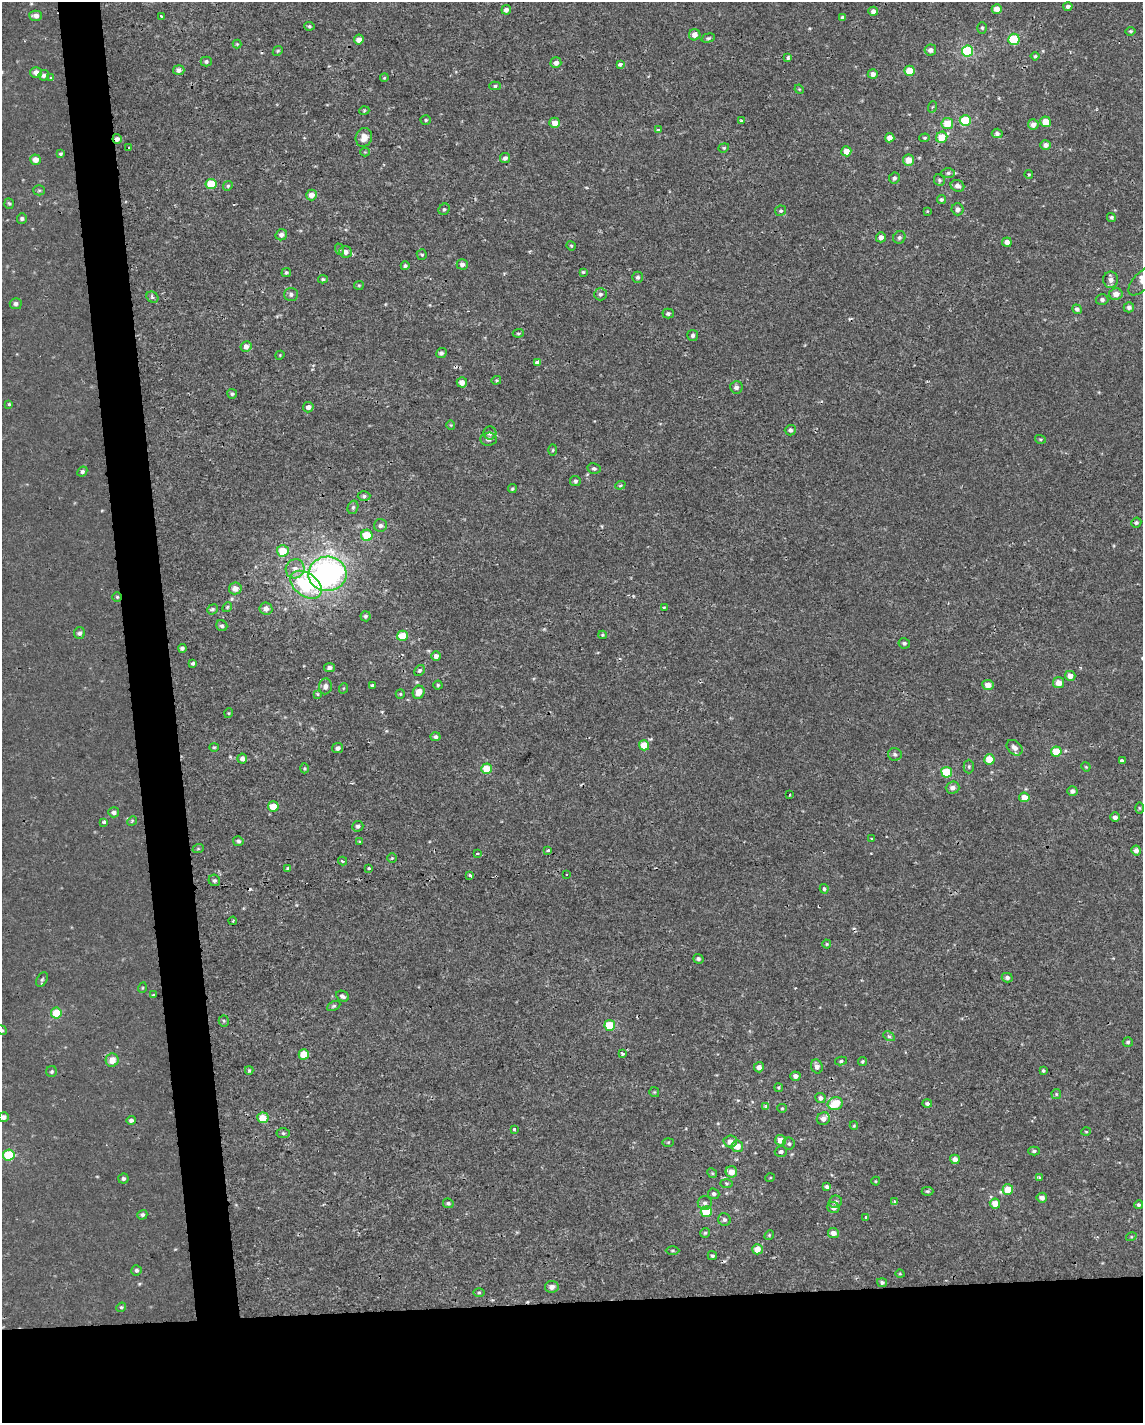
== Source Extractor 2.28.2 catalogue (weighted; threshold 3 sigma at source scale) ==
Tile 11 of 4 x 3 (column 3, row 3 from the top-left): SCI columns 2285-3425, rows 7-1427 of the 4567 x 4316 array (HDU 1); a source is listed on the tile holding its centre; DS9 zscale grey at full resolution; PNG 1145 x 1425 px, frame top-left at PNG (2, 2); each listed source drawn as its Kron ellipse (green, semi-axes under 4 px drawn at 4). Shown black and unused: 12% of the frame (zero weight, under 2 of 3 exposures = <1% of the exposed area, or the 3 px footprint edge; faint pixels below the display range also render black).
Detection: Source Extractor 2.28.2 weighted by HDU 2 'WHT'; one run over the whole footprint, this tile lists its part. Background -3.16e-05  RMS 0.0021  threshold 0.0096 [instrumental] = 3 sigma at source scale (4.5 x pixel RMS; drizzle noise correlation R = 1.50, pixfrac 1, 0.0396/0.0396 arcsec/px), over >= 5 px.
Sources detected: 297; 7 cosmic-ray / hot-pixel residue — neither listed nor drawn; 2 inside a brighter listed object's ellipse — not listed separately; the other 288 listed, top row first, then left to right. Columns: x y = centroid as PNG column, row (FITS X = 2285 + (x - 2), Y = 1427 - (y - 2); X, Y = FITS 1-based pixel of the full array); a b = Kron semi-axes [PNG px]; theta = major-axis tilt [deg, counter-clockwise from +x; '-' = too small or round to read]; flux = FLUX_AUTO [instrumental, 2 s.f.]
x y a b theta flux
1068 6 4 4 - 0.61
997 9 5 4 - 1.6
506 10 5 4 - 0.84
873 11 5 4 - 0.92
36 16 6 5 - 0.99
161 16 3 3 - 0.52
843 17 4 4 - 0.4
309 26 5 4 - 0.32
982 28 6 5 - 0.39
1131 31 5 4 - 0.34
695 35 5 5 - 1.6
708 38 7 4 15 0.36
1014 39 6 5 - 9.2
359 40 5 4 - 1.3
237 44 4 4 - 0.22
930 50 5 5 - 0.79
278 51 5 4 - 0.27
968 51 6 5 - 17
1035 56 4 4 - 0.31
788 58 3 3 - 1.6
206 61 5 5 - 0.48
556 63 5 5 - 1.1
620 64 4 3 - 1.5
179 70 6 5 - 0.97
910 71 5 5 - 4.1
36 72 6 5 - 1.2
873 74 5 4 - 1.1
44 75 5 5 - 0.62
50 78 3 3 - 0.46
384 78 4 3 - 0.23
495 86 5 4 - 0.38
799 89 5 4 - 0.2
932 107 6 3 70 0.24
364 111 5 3 - 0.22
426 120 5 4 - 0.29
741 120 4 3 - 0.25
965 121 6 5 - 9.4
1045 122 5 5 - 2.6
555 123 5 5 - 2.1
947 124 6 5 - 4.5
1033 124 5 5 - 1.5
658 129 4 3 - 0.37
997 133 5 5 - 0.53
364 137 9 8 - 1.7
942 137 6 5 - 3.9
890 138 4 4 - 1.8
925 138 5 4 - 0.31
117 139 5 4 - 0.93
1045 145 5 4 - 1.1
129 148 3 3 - 0.78
724 148 5 4 - 0.31
846 151 5 5 - 2.7
365 152 4 4 - 0.2
60 154 4 4 - 0.34
505 158 5 5 - 0.69
35 160 5 5 - 1.7
909 160 6 5 - 2.4
948 173 7 5 2 0.48
1029 174 4 4 - 0.27
894 178 6 5 - 0.53
939 180 6 5 - 0.38
211 184 5 5 - 5.7
228 186 5 4 - 0.33
957 186 7 5 -24 0.85
39 190 5 5 - 0.3
311 195 5 5 - 1.5
941 199 4 4 - 0.44
9 203 5 5 - 0.31
444 209 6 5 - 0.39
957 209 6 6 - 0.77
781 211 5 5 - 0.4
927 211 3 3 - 0.17
1111 217 5 4 - 0.36
22 219 5 5 - 0.45
281 235 6 5 - 0.81
881 237 5 5 - 1.2
899 237 6 6 - 0.57
1007 242 5 4 - 1.2
571 246 5 4 - 0.26
339 249 6 4 -72 0.28
345 252 6 5 - 1.1
422 255 5 5 - 0.34
462 264 5 5 - 0.8
405 266 4 4 - 0.43
286 272 5 4 - 0.31
583 272 4 4 - 0.28
638 277 5 5 - 0.46
323 279 5 4 - 0.32
1111 280 8 7 - 1.1
1142 281 18 8 47 2
359 285 5 4 - 0.23
291 294 7 6 - 0.59
600 294 6 6 - 0.6
1116 294 6 6 - 1.5
152 297 6 5 - 0.5
1102 299 6 5 - 0.57
16 304 6 5 - 0.65
1129 307 5 5 - 0.72
1077 309 5 4 - 0.55
668 313 5 5 - 0.45
518 333 5 4 - 0.29
693 335 5 5 - 0.54
246 346 5 5 - 1.4
441 353 5 5 - 0.54
280 355 4 3 - 0.19
537 362 4 3 - 1.2
496 380 5 4 - 0.25
462 382 5 5 - 1.4
736 387 6 6 - 0.87
232 394 5 5 - 0.37
9 404 3 3 - 0.69
308 407 5 5 - 0.85
451 425 4 4 - 0.2
790 430 5 5 - 0.57
490 433 6 6 - 0.87
489 439 8 6 5 0.87
1040 439 5 3 - 0.22
553 450 5 3 - 0.24
594 469 7 5 -11 0.46
82 472 5 4 - 0.44
575 481 5 5 - 0.54
620 485 5 4 - 0.32
512 489 4 4 - 0.31
364 496 6 5 - 0.48
353 507 7 5 74 0.42
1136 523 5 4 - 0.4
380 525 6 6 - 0.66
367 535 6 5 - 5.7
283 551 6 5 - 4.5
295 569 10 9 - 1.5
327 574 19 17 2 70
306 585 17 11 -36 17
235 588 6 6 - 1.5
117 597 5 4 - 0.28
227 607 5 4 - 0.28
664 607 3 3 - 1.8
212 609 5 4 - 0.38
266 609 6 6 - 1.1
365 616 5 5 - 0.49
222 626 6 5 - 0.49
79 633 5 5 - 0.55
602 635 4 4 - 0.26
402 636 5 5 - 4.1
904 643 5 5 - 0.44
182 648 4 4 - 0.54
436 656 5 5 - 0.9
193 663 3 3 - 0.38
329 668 5 4 - 0.74
420 670 6 5 - 0.43
1070 676 5 5 - 1.7
1058 683 5 5 - 1.9
372 685 3 3 - 0.33
438 685 4 4 - 0.29
988 685 5 5 - 1.8
325 686 8 6 85 0.85
344 688 5 3 - 0.21
419 692 7 5 63 2.3
317 694 4 4 - 0.22
400 694 5 4 - 0.27
229 713 5 3 - 0.2
435 737 5 4 - 0.56
644 745 5 5 - 3.3
214 747 5 4 - 0.27
338 748 5 5 - 0.76
1015 748 9 6 -44 1.2
1056 751 5 5 - 4.2
895 754 7 6 - 0.56
242 759 5 5 - 0.81
989 759 5 5 - 4.3
1122 761 4 3 - 0.93
969 766 7 5 90 0.34
1086 767 5 3 - 0.21
304 768 5 3 - 0.24
487 769 5 5 - 5.4
947 772 5 5 - 7.1
953 788 7 6 - 0.99
1072 791 5 5 - 0.7
790 795 3 2 - 0.2
1024 797 5 5 - 2.5
273 806 5 5 - 3
1139 808 5 3 - 0.23
114 812 5 5 - 0.69
1115 817 5 4 - 0.74
132 821 5 4 - 0.26
104 822 4 3 - 0.4
358 826 5 5 - 0.53
872 838 3 3 - 0.37
238 841 5 5 - 0.52
360 841 4 3 - 0.32
198 849 6 3 19 0.23
548 850 3 3 - 0.56
1136 850 5 4 - 0.85
477 853 4 2 - 0.2
392 858 4 4 - 0.24
343 861 4 3 - 0.4
287 868 3 3 - 0.32
369 868 3 3 - 0.23
566 874 3 2 - 0.25
470 875 4 3 - 0.68
214 880 6 5 - 0.47
824 889 5 4 - 0.4
233 921 4 3 - 0.22
827 944 4 4 - 0.24
698 959 5 5 - 0.43
1007 978 5 4 - 0.6
42 980 8 5 62 0.44
142 988 5 3 - 0.2
153 995 3 3 - 0.55
342 996 7 5 -26 0.62
334 1006 7 4 27 0.37
56 1013 5 5 - 5.9
224 1021 5 5 - 0.33
610 1025 5 5 - 6.9
2 1030 5 4 - 0.29
889 1036 6 4 -29 0.4
1128 1042 5 5 - 0.41
622 1053 3 3 - 0.63
304 1054 5 5 - 4.2
112 1060 6 6 - 2.4
841 1061 6 4 11 0.37
862 1061 4 4 - 0.3
817 1066 7 5 -70 1
759 1067 5 5 - 1.1
249 1070 4 3 - 0.26
52 1071 5 5 - 0.41
1043 1071 4 3 - 0.32
795 1076 5 4 - 1.1
779 1087 4 4 - 0.26
654 1092 5 5 - 0.27
1056 1094 5 5 - 0.27
820 1098 5 5 - 0.66
927 1103 5 4 - 0.52
835 1104 8 6 19 5.8
766 1107 3 3 - 1.2
782 1108 5 4 - 0.25
4 1117 5 5 - 0.74
263 1118 5 5 - 3.8
823 1119 6 6 - 1.2
131 1120 5 4 - 0.63
854 1126 4 4 - 0.25
514 1129 3 3 - 0.49
1086 1132 5 3 - 0.2
283 1133 7 5 4 0.41
780 1140 5 5 - 2
730 1141 7 6 - 1.3
668 1142 6 4 2 0.26
789 1144 6 6 - 0.45
737 1146 6 5 - 2.3
1034 1151 6 4 1 0.36
781 1152 6 5 - 0.52
9 1155 6 5 - 10
955 1159 5 4 - 1.3
731 1172 6 5 - 2.1
712 1173 5 4 - 0.29
770 1178 5 3 - 0.16
1039 1178 4 3 - 0.51
123 1179 5 5 - 0.47
876 1181 4 4 - 0.21
726 1183 6 3 -1 0.29
827 1186 4 3 - 0.96
1008 1189 5 5 - 3.4
927 1191 6 4 1 0.33
714 1194 6 5 - 0.53
1042 1198 5 5 - 0.97
835 1202 6 6 - 0.69
895 1202 4 3 - 0.83
448 1203 5 4 - 0.38
705 1203 7 7 - 0.65
995 1204 5 5 - 2.4
1138 1205 4 4 - 0.47
833 1208 6 5 - 0.82
706 1212 5 5 - 5.9
142 1215 5 4 - 0.46
866 1217 3 3 - 0.54
724 1220 6 6 - 0.6
705 1233 5 5 - 0.31
833 1233 5 5 - 1.3
769 1235 5 4 - 0.28
1131 1237 5 3 - 0.24
757 1249 5 5 - 2.4
672 1250 7 3 0 0.32
712 1256 4 4 - 0.37
136 1270 5 5 - 0.43
900 1274 4 3 - 0.18
882 1283 5 4 - 0.43
552 1287 7 6 - 1.1
479 1292 6 4 1 0.31
121 1307 5 4 - 0.28
Overlapping masked pixels (flux is a lower limit): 3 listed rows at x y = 117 139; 117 597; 766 1107
Isophote crosses this tile's border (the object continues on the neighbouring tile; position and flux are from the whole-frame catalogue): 3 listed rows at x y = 1142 281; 2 1030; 4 1117